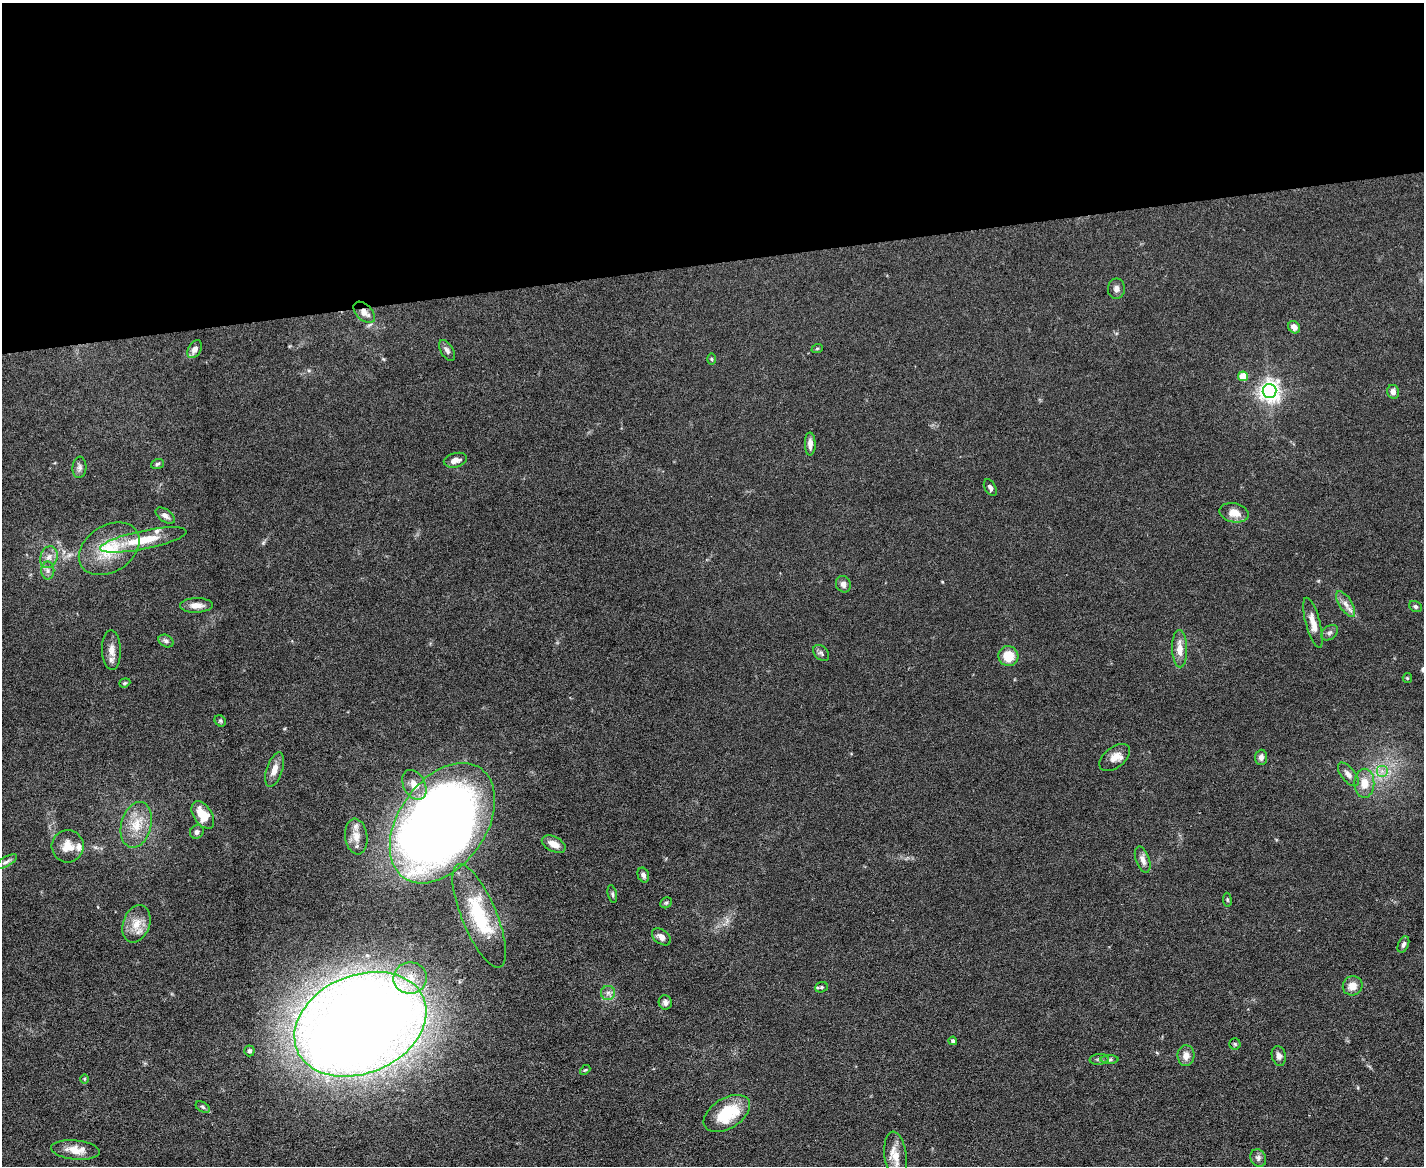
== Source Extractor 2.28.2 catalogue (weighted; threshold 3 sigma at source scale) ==
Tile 2 of 3 x 4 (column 2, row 1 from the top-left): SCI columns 1553-2974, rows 3493-4656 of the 4635 x 4656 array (HDU 1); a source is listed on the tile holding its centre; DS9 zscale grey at full resolution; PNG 1426 x 1168 px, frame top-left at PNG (2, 3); each listed source drawn as its Kron ellipse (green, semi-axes under 4 px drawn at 4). Shown black and unused: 22% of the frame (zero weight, under 5 of 9 exposures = <1% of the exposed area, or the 3 px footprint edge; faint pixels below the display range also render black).
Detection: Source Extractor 2.28.2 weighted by HDU 2 'WHT'; one run over the whole footprint, this tile lists its part. Background 0.0889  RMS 0.0045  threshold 0.0184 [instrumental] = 3 sigma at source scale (4.09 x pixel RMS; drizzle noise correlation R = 1.36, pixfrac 0.8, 0.05/0.05 arcsec/px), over >= 5 px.
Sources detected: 84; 1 inside a brighter object's white glare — neither listed nor drawn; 4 inside a brighter listed object's ellipse — not listed separately; the other 79 listed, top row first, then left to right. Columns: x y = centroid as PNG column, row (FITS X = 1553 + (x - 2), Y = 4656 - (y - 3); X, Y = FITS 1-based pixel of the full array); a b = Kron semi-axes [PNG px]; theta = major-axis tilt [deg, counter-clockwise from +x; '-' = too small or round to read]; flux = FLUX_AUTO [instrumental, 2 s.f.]
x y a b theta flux
1116 289 10 8 89 1.8
364 312 13 8 -44 3.4
1294 327 6 5 - 2.6
195 349 10 6 59 2.5
817 349 6 3 20 0.51
447 350 11 6 -58 1.4
712 359 6 4 -89 0.49
1243 376 5 5 - 12
1269 391 7 7 - 240
1393 392 7 6 - 2.2
810 444 11 5 -89 2.3
455 460 12 7 14 2.6
157 464 7 4 18 0.68
79 467 10 7 86 1.6
990 488 9 5 -60 1.4
1234 513 15 9 -13 4.7
165 516 11 6 -35 1.8
143 540 44 9 12 12
109 549 33 23 33 18
49 557 11 8 70 2.7
48 571 9 6 90 1.6
843 584 8 7 - 1.9
1346 604 14 6 -57 2.7
196 605 16 7 1 3.5
1415 606 7 5 -30 0.95
1313 623 26 7 -75 4.7
1330 633 9 6 38 1.2
166 641 8 6 -29 1.2
1180 649 19 7 -88 4.9
111 650 20 9 -88 3.8
821 653 9 6 -47 1.1
1008 656 10 10 - 8.3
1407 678 5 4 - 0.49
125 683 6 4 21 0.55
220 721 6 5 - 0.62
1261 757 7 6 - 1.7
1115 758 18 10 38 3.8
275 770 18 8 71 3.8
1382 771 6 6 - 1.7
1348 774 14 7 -51 2.1
1364 783 14 10 89 5.8
414 785 16 11 -61 5.3
203 815 15 9 -57 8.8
442 823 67 43 54 590
136 825 23 15 75 9.6
197 832 7 6 - 1.2
356 836 18 11 -82 4.7
554 844 13 7 -27 4.3
68 846 16 16 - 5.7
1143 860 14 6 -70 2.4
6 862 12 4 30 1.4
643 875 7 5 -67 1.5
612 894 9 4 -79 0.89
1227 900 7 3 -82 0.54
666 903 6 5 - 0.65
479 916 55 17 -67 24
136 924 19 13 70 6.4
661 937 10 7 -36 2.5
1403 944 8 5 66 1.2
410 978 17 15 11 8.6
1353 986 10 9 - 4.2
821 987 6 5 - 0.82
608 993 7 7 - 1.6
665 1002 7 6 - 1.8
360 1024 68 49 23 970
953 1041 4 4 - 0.95
1235 1044 6 5 - 0.71
249 1051 5 5 - 0.89
1186 1056 10 8 88 3.3
1279 1056 10 7 -76 1.7
1099 1059 9 5 4 1.1
1110 1060 9 4 1 0.91
585 1070 6 3 43 0.45
84 1079 5 3 - 0.43
203 1107 7 5 -29 0.86
727 1113 26 15 32 18
75 1150 24 9 -5 6.3
896 1156 24 11 -82 6.3
1258 1158 9 7 -61 1.6
Overlapping masked pixels (flux is a lower limit): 1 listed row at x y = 364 312
Isophote crosses this tile's border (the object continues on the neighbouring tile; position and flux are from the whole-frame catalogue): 1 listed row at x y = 896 1156